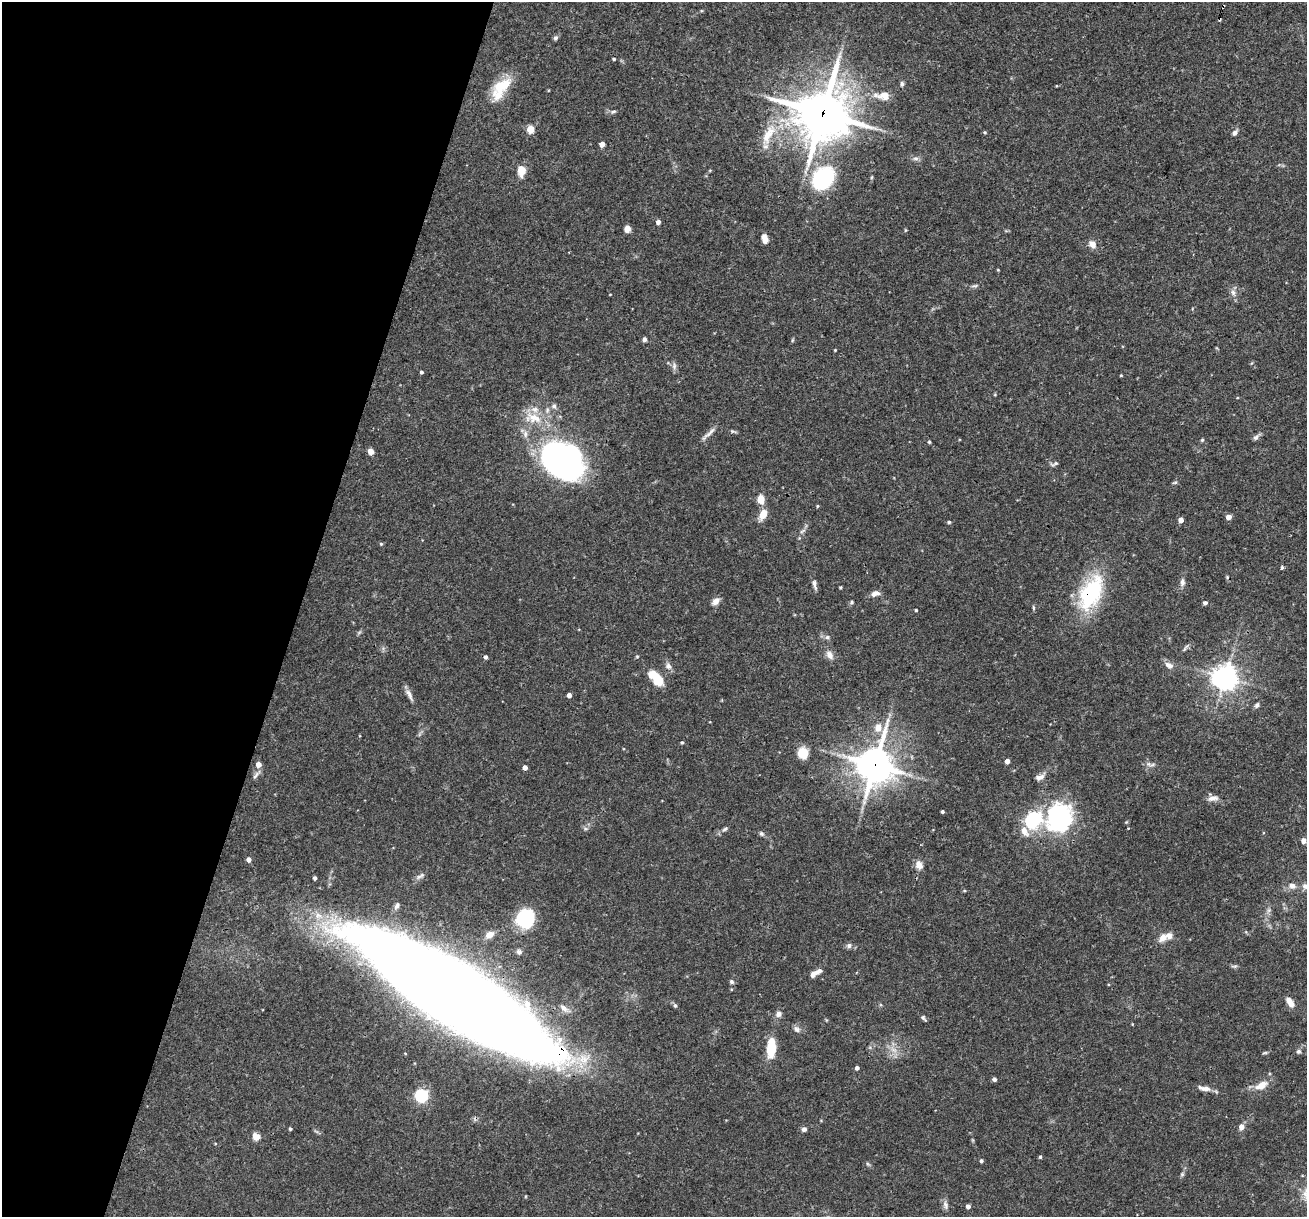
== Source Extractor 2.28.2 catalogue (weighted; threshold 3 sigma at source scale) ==
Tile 9 of 4 x 4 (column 1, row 3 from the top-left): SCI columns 1-1305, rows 1467-2681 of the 5220 x 5237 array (HDU 1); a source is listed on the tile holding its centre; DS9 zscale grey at full resolution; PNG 1309 x 1219 px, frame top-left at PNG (2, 2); no overlay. Shown black and unused: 23% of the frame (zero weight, under 3 of 4 exposures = <1% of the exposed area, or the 3 px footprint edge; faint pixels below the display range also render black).
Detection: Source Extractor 2.28.2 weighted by HDU 2 'WHT'; one run over the whole footprint, this tile lists its part. Background 0.0756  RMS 0.0036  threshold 0.016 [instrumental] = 3 sigma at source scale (4.5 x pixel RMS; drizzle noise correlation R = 1.50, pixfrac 1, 0.05/0.05 arcsec/px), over >= 5 px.
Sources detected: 137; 3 inside a brighter object's white glare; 1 cosmic-ray / hot-pixel residue — not listed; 5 inside a brighter listed object's ellipse — not listed separately; the other 128 listed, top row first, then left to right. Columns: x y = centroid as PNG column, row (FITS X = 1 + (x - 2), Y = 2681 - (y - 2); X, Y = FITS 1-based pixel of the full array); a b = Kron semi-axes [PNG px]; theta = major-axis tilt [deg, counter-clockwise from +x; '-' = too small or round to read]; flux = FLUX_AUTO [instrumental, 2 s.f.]
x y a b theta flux
1223 6 4 2 - 0.44
555 38 6 5 - 0.77
614 59 4 3 - 0.5
902 84 7 5 -90 0.74
502 85 29 15 33 9.7
884 96 18 12 2 4
614 111 7 4 7 0.65
822 113 22 21 - 900
530 129 5 5 - 11
985 132 4 3 - 0.44
1235 133 8 5 52 1.1
768 134 34 13 60 9.8
602 144 4 4 - 2.8
916 158 9 4 0 0.99
521 171 15 10 86 3.3
823 178 20 16 51 40
658 222 4 4 - 1.6
627 228 7 5 80 2.3
764 238 10 6 -76 2.3
1092 244 10 7 -50 2.5
975 286 11 3 10 0.74
1233 293 10 6 -72 1.5
610 294 4 2 - 0.21
644 339 5 4 - 1.1
793 340 6 3 70 0.4
835 350 3 3 - 0.3
674 366 9 5 78 1
421 372 4 3 - 0.66
1121 375 3 3 - 0.32
554 406 7 6 - 1
534 418 25 13 -22 8.1
733 431 9 4 -6 0.59
525 434 10 6 90 1.6
709 434 26 4 43 1.9
1256 437 8 6 38 1.1
1202 440 5 4 - 0.41
929 442 4 4 - 0.44
370 451 5 4 - 3.9
561 459 38 31 -19 140
1055 464 11 5 19 0.86
1175 483 7 3 10 0.47
761 499 7 6 - 5.3
817 506 5 3 - 0.35
763 514 10 7 69 4.9
1228 517 4 4 - 2.9
1181 520 4 4 - 2.5
949 522 5 4 - 0.49
802 531 10 4 34 0.84
381 544 5 5 - 0.47
1282 567 4 3 - 0.57
1182 582 11 7 -88 1.4
814 584 14 5 -74 1.4
840 587 3 3 - 0.41
875 593 12 7 17 1.7
1090 593 33 17 63 38
716 601 10 6 44 2.1
851 602 6 4 90 0.47
1205 603 4 4 - 1.1
1033 608 7 3 -82 0.48
916 610 3 3 - 0.43
827 637 6 6 - 0.78
830 655 11 8 -56 2.3
486 657 4 4 - 0.85
1169 665 12 7 -30 2.1
668 666 10 7 -66 1.5
1225 677 9 8 - 280
657 680 12 9 -63 9
409 695 19 6 -61 1.9
569 695 4 4 - 2
1257 705 7 5 58 0.9
878 728 10 9 - 3.2
682 743 4 4 - 0.45
803 753 9 9 - 8.4
1007 761 4 4 - 2.1
258 764 5 5 - 2.7
875 765 14 12 78 630
525 767 4 4 - 2
256 775 16 4 50 1.2
1040 777 12 6 20 1.7
1213 798 16 7 8 2
942 812 3 3 - 0.69
1059 818 74 23 4 57
725 829 9 5 32 0.83
761 833 7 6 - 0.78
1303 841 6 5 - 1.2
249 860 4 4 - 1.9
919 865 11 9 -65 2.3
420 876 14 5 31 1.2
315 878 4 3 - 0.9
1292 886 9 7 -18 1.8
1305 886 8 7 - 1.3
964 891 5 3 - 0.33
397 906 10 6 63 1.1
1269 910 7 5 46 0.78
525 918 19 18 - 19
489 935 9 7 25 2.6
1163 937 13 9 55 2.7
849 945 7 6 - 1.1
519 952 7 6 - 1
1234 966 9 3 -4 0.63
815 973 16 6 30 2.6
732 982 6 5 - 0.75
455 995 166 39 -32 1500
1290 1002 11 6 -57 3.4
675 1006 7 5 -62 0.69
564 1008 12 7 -35 1.8
778 1014 9 8 - 1.4
923 1018 9 4 -54 0.73
797 1029 10 7 -44 1.3
771 1048 18 8 86 12
893 1050 12 6 -35 2.2
1298 1051 7 6 - 0.82
405 1053 4 3 - 0.26
1265 1053 7 3 9 0.49
857 1068 4 4 - 1.2
994 1079 4 4 - 0.93
1261 1085 14 8 28 4.5
1204 1088 17 6 -10 2.2
422 1096 6 6 - 65
1241 1127 7 6 - 1.8
290 1129 3 3 - 0.54
804 1129 5 5 - 1.1
256 1136 10 8 -43 2.2
1040 1157 4 3 - 0.52
981 1161 4 4 - 0.7
1182 1174 6 5 - 0.6
945 1205 12 7 -74 1.5
968 1206 4 4 - 1.6
Overlapping masked pixels (flux is a lower limit): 5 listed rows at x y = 1223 6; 822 113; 1090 593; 875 765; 455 995
Isophote crosses this tile's border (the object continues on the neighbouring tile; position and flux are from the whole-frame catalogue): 1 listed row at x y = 1305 886